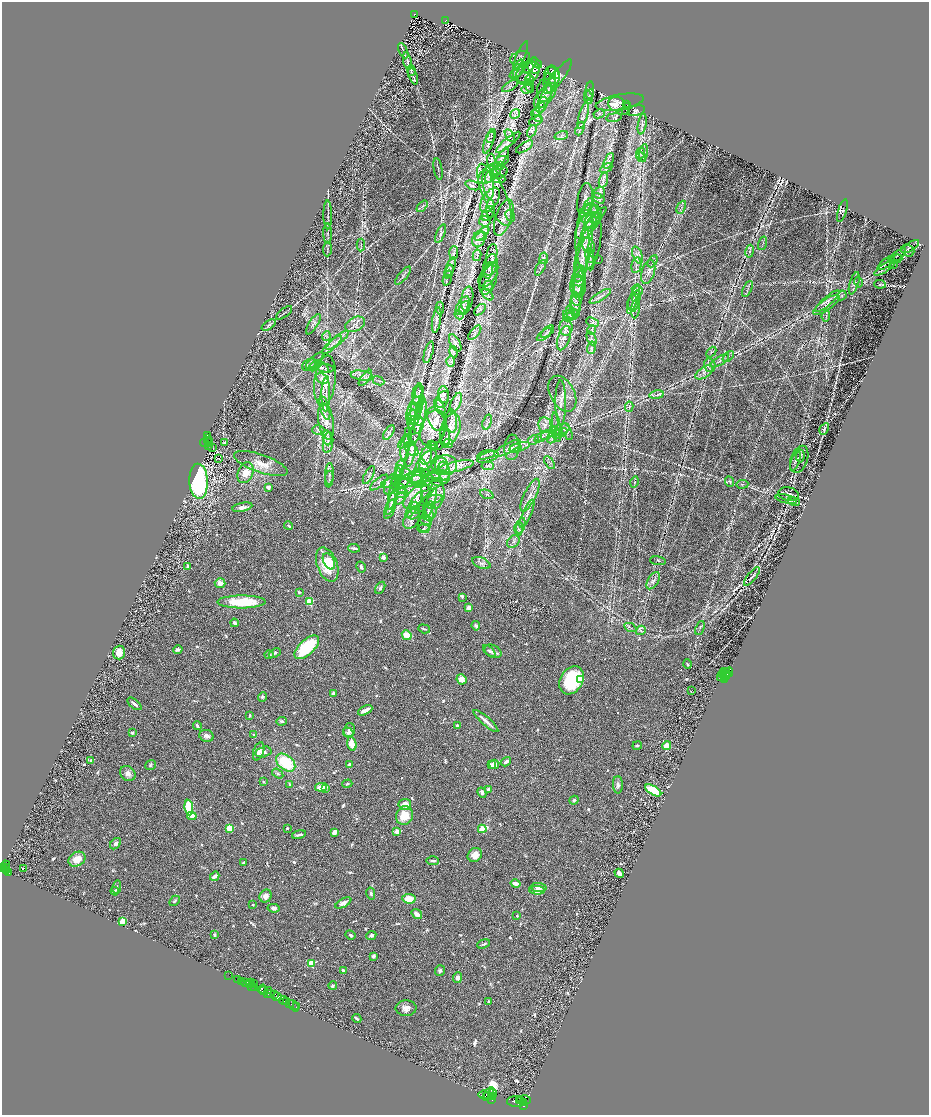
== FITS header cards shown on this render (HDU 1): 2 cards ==
NAXIS1  =                 1854
NAXIS2  =                 2225

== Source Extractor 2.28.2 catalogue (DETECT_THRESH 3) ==
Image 1854 x 2225 px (HDU 1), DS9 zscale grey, zoomed out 1/2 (1 PNG px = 2 x 2 image px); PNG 931 x 1117 px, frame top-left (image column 2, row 2225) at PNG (2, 2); each listed source drawn as its Kron ellipse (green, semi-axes under 4 px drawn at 4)
Background 0.556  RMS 0.025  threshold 0.074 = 3 sigma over >= 5 px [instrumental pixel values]
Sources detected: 1157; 63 cannot appear on this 1/2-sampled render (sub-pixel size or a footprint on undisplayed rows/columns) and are neither listed nor drawn; of the other 1094, the 500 brightest by FLUX_AUTO listed and drawn (594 fainter detections omitted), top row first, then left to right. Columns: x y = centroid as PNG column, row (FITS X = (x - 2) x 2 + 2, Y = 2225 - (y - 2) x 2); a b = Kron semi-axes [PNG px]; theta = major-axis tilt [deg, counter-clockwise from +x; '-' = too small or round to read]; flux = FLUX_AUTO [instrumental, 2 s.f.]
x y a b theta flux
415 14 2 2 - 62
446 20 3 3 - 75
403 51 8 2 -65 8.7
521 56 16 3 67 12
520 58 10 6 17 13
407 61 9 3 -77 11
536 63 6 2 -39 8.9
530 66 9 3 56 9.5
534 67 6 5 - 21
518 69 10 3 72 13
411 71 5 3 - 7.1
554 72 7 5 -51 18
517 73 8 3 32 8.6
528 73 13 9 42 31
413 76 9 2 -71 9.5
525 77 7 5 25 14
552 77 10 8 -82 21
558 77 21 5 53 42
530 80 5 4 - 10
549 83 10 6 -86 19
510 86 9 2 31 7.3
529 86 7 4 -64 7.4
527 89 5 4 - 8
545 90 11 7 86 22
590 90 8 4 85 10
548 92 21 4 70 49
589 95 6 4 63 12
545 96 15 7 49 41
588 97 6 3 -78 8.8
543 102 6 4 60 13
620 102 24 7 10 35
617 104 8 7 - 34
627 105 2 1 - 41
626 107 2 1 - 44
539 109 8 3 51 12
626 110 2 1 - 21
636 111 9 5 14 11
515 114 5 2 - 7.3
599 114 6 3 25 7.4
537 116 7 4 -50 9.4
583 116 14 3 74 14
614 117 8 3 9 8.6
536 121 7 4 20 9.9
642 124 10 3 80 13
580 129 7 3 69 8.1
532 131 6 4 63 10
510 135 7 3 -58 7.6
561 135 7 3 17 8.1
491 136 7 3 70 8.4
489 142 11 4 70 12
508 142 15 4 40 18
525 147 10 3 32 8.5
641 153 6 3 69 8.3
643 153 9 3 78 13
641 157 5 3 - 7.6
502 158 12 3 56 16
491 160 6 3 89 7.9
502 160 7 3 11 7.2
609 161 8 3 65 8.6
501 166 4 3 - 6.8
606 168 7 4 29 9.6
438 169 11 2 -80 7.2
500 172 8 6 22 15
490 173 14 7 41 43
491 176 8 4 52 23
498 179 7 3 -5 7.8
603 180 8 3 75 12
488 184 14 5 -81 41
473 185 8 4 -21 9.9
600 193 6 5 - 11
494 195 34 11 -65 69
598 198 7 4 -31 11
490 200 14 7 55 39
585 200 17 7 83 28
422 206 7 3 50 9
588 206 8 3 63 15
681 207 7 2 65 7.8
491 209 9 3 89 8.9
588 210 5 4 - 11
842 210 12 3 73 8.9
595 211 7 6 - 16
488 213 8 5 52 15
328 215 14 2 -89 12
510 216 6 3 -60 9.8
504 217 19 8 71 37
596 218 14 3 44 15
587 219 11 5 -59 31
485 221 6 5 - 11
592 222 10 7 63 33
586 226 15 8 60 53
328 234 10 2 -89 9.3
440 234 10 4 68 13
482 234 9 4 41 16
588 236 33 13 86 130
481 237 6 3 18 7.1
479 239 8 6 72 21
763 243 7 2 72 6.8
361 245 6 2 87 7.6
589 246 8 6 -68 21
910 247 10 2 33 10
327 249 7 3 87 6.9
750 251 6 3 79 9
908 251 7 5 -32 11
584 252 31 7 78 88
454 253 7 3 85 7.7
477 255 5 3 - 8
492 255 11 5 79 21
590 255 8 4 -81 14
637 255 9 4 -69 20
897 256 10 2 36 9.2
544 258 6 3 81 7.5
598 259 2 1 - 11
896 259 6 2 20 7.9
653 261 7 2 61 6.8
590 263 7 3 -88 11
886 263 10 2 37 7.8
582 264 35 5 81 78
490 265 11 6 74 29
636 265 8 5 78 14
893 265 2 1 - 30
450 267 10 3 68 9.9
540 268 8 4 60 10
885 268 12 3 34 11
488 270 8 3 77 13
449 272 7 3 68 7
580 272 6 5 - 11
648 272 12 6 74 25
488 274 14 7 57 27
403 276 11 3 51 11
579 276 10 6 79 25
447 278 8 3 73 8.2
488 280 15 7 70 38
579 281 13 7 88 31
859 282 5 4 - 9.2
854 283 11 4 73 17
880 284 6 4 -5 8.3
488 286 5 4 - 13
578 286 11 8 -88 28
747 289 8 2 64 7.3
637 290 6 4 -25 11
577 294 23 5 81 51
488 295 7 3 -47 8.8
842 295 5 4 - 6.8
600 296 12 2 33 13
636 296 6 4 74 9.5
467 299 12 6 80 17
634 299 15 3 70 25
576 301 5 3 - 8.3
827 301 15 4 41 27
633 303 8 5 87 19
575 305 13 5 -88 28
826 305 15 5 35 33
463 306 10 5 60 25
440 308 6 3 89 7.6
464 308 7 5 62 12
636 309 9 3 82 10
480 310 7 3 45 10
570 312 7 4 -77 15
284 313 9 2 37 7
572 314 6 3 32 8
459 315 5 3 - 6.7
570 315 7 3 -23 11
826 316 6 3 83 7.7
568 317 5 3 - 9
437 320 13 4 80 17
592 322 6 3 -23 7.8
313 324 12 4 58 14
355 324 10 7 27 25
269 325 8 3 33 9.7
566 327 8 6 -86 24
592 330 5 3 - 6.8
547 332 8 3 41 7.1
475 333 9 3 50 14
544 334 9 2 38 8.9
326 336 5 3 - 8.5
564 338 12 6 71 31
592 338 7 3 -64 11
338 340 14 2 40 15
455 343 9 4 -61 13
332 345 12 3 43 14
591 348 6 4 75 11
429 352 11 2 73 9.5
453 352 6 3 -75 7.1
711 352 6 4 47 8.5
728 356 6 3 45 6.8
314 360 11 3 43 11
451 361 5 2 - 6.9
720 361 10 3 31 14
310 365 8 6 26 20
710 365 7 5 -74 18
315 366 7 3 41 12
322 367 7 4 -35 16
326 368 7 4 -5 11
704 372 10 5 34 25
362 376 11 5 -8 22
322 378 7 5 -22 13
365 378 9 4 52 15
325 381 25 10 83 71
378 381 6 3 -22 6.7
419 391 6 3 69 8.2
326 394 17 2 89 18
444 394 8 5 -83 14
562 394 19 12 -61 45
657 395 7 3 11 10
418 397 11 5 -83 20
443 399 9 6 64 16
416 401 19 4 78 28
456 403 10 5 66 17
561 403 23 5 -90 42
440 407 8 4 -58 15
629 407 5 3 - 7.7
325 408 12 4 -74 25
415 409 12 7 69 29
414 414 11 7 80 29
420 415 19 5 80 41
412 419 10 4 81 14
436 419 12 7 -64 27
417 420 7 4 -12 11
452 421 11 5 -85 25
326 422 18 7 -81 52
487 422 8 2 73 7.4
418 424 23 5 73 33
545 425 8 6 -82 21
556 427 15 4 -83 21
433 428 19 12 69 57
450 429 16 9 72 51
562 429 8 5 23 16
824 429 6 3 60 7
318 430 6 5 - 11
408 431 2 2 - 16
413 431 2 1 - 6.7
555 431 5 3 - 8.6
567 432 9 4 -63 13
389 433 8 3 57 9.3
560 433 8 3 24 13
207 435 4 2 - 52
546 435 6 3 25 7
542 437 8 3 34 12
552 437 6 3 62 9.4
327 438 7 4 -84 15
207 439 3 2 - 320
446 439 9 3 81 10
208 440 2 2 - 250
533 440 5 3 - 7.4
405 441 8 2 46 7.5
408 441 6 3 85 8.7
225 442 2 1 - 52
328 442 10 5 82 20
204 443 4 2 - 1100
208 443 2 1 - 120
431 444 2 2 - 18
448 444 5 4 - 12
208 445 2 2 - 360
433 445 4 2 - 23
434 445 3 2 - 34
438 445 3 2 - 24
212 447 2 1 - 9.1
512 447 13 7 85 25
519 447 10 3 16 15
405 448 13 4 85 19
508 448 15 5 28 27
515 448 6 4 11 10
411 449 8 5 -46 14
411 454 13 3 77 11
486 455 9 3 13 9.1
426 456 9 6 76 19
800 456 6 4 86 9.5
488 457 11 4 18 15
218 458 4 2 - 7.5
799 459 14 8 70 22
426 461 14 6 49 27
795 461 10 3 70 15
549 462 7 3 -57 9.7
261 464 28 9 -19 78
440 465 9 8 - 22
446 465 11 10 - 48
456 466 18 5 13 37
488 466 6 3 -4 7
400 467 8 3 74 9.8
424 468 10 3 -70 12
444 471 9 6 -80 27
245 473 11 7 69 63
406 473 7 4 -31 9.8
329 474 11 3 88 14
369 475 10 3 62 7.8
398 475 11 4 72 16
437 476 12 6 5 23
416 477 6 5 - 12
420 478 12 9 -2 35
444 478 6 5 - 14
329 479 8 3 85 9.5
411 479 15 6 26 33
436 479 8 5 -42 12
198 481 17 9 -87 630
396 481 5 2 - 11
379 482 11 4 40 13
418 482 7 6 - 17
634 482 5 3 - 6.8
730 482 6 3 -67 7
389 483 8 4 21 18
391 484 11 6 69 24
435 484 8 3 34 7.2
742 484 6 3 3 6.8
400 485 8 3 25 15
268 487 4 3 - 25
424 487 3 2 - 8.9
394 489 21 4 77 40
401 489 5 4 - 9.8
401 493 6 5 - 17
433 493 16 12 87 51
487 494 7 3 -22 7.1
789 494 10 6 -11 22
418 495 18 7 43 47
530 495 18 6 64 38
400 499 7 4 47 14
786 499 11 4 -12 16
431 500 12 4 18 12
392 502 13 4 70 19
794 502 6 3 -16 7.2
430 504 16 4 69 23
414 505 14 5 59 33
242 507 10 4 12 25
415 508 6 5 - 12
390 509 10 4 67 13
431 510 8 5 -83 20
428 512 10 4 -78 17
414 514 7 5 34 12
527 514 15 3 65 20
412 519 11 7 58 26
426 520 6 4 -27 10
425 524 8 6 65 15
288 526 4 2 - 6.9
520 526 8 4 70 16
423 529 6 3 -3 7.1
519 529 6 4 87 12
513 542 7 5 50 15
354 548 6 2 -7 18
383 557 2 2 - 81
329 561 9 5 -63 70
658 561 8 4 -8 7.6
481 563 10 5 -22 21
327 565 18 10 -70 160
187 566 3 2 - 8.9
361 567 6 3 -59 9.4
752 576 11 3 51 14
653 581 9 5 57 17
220 583 5 5 - 37
380 588 7 4 60 14
299 592 2 2 - 19
462 597 2 2 - 10
309 601 3 3 - 230
241 602 24 6 0 220
469 607 4 3 - 31
234 623 4 3 - 14
476 626 5 3 - 13
630 627 6 2 -25 6.8
700 628 7 3 67 6.8
424 629 6 2 -17 7.2
641 630 5 4 - 10
407 635 5 4 - 66
307 647 15 7 43 300
178 649 5 3 - 17
489 651 7 4 -42 9.2
493 651 9 6 -28 22
119 652 7 6 - 52
275 653 6 3 23 11
269 655 4 4 - 11
687 664 5 3 - 7.3
723 673 5 2 - 2600
725 673 6 2 53 2400
729 673 5 2 - 1100
727 674 2 1 - 530
721 677 2 2 - 890
725 677 3 2 - 1700
461 679 5 4 - 51
580 679 3 3 - 35
725 679 2 2 - 1600
572 680 15 11 58 350
692 691 2 1 - 31
334 693 2 2 - 61
262 697 5 4 - 9.5
134 704 8 3 -40 17
365 710 8 3 27 30
250 715 3 3 - 9.1
282 721 5 3 - 11
486 721 16 2 -41 30
457 725 3 3 - 8.6
197 726 4 3 - 11
349 730 7 5 74 19
132 733 4 3 - 9.4
348 733 5 5 - 11
254 735 4 3 - 7.1
206 736 7 6 - 23
352 744 7 4 -75 65
637 746 5 3 - 8.1
667 746 5 4 - 81
259 751 9 5 71 23
263 752 8 5 14 26
91 760 3 3 - 8.6
286 762 11 7 -39 210
506 762 6 3 34 21
494 764 5 5 - 28
151 765 6 4 38 7.8
350 765 4 3 - 21
492 765 4 3 - 29
278 773 6 4 -34 10
128 774 8 7 - 27
263 782 3 3 - 7.1
289 784 4 2 - 7.8
347 784 5 3 - 8.1
618 785 9 5 -89 15
321 787 6 3 10 82
325 788 2 2 - 19
488 789 3 3 - 11
653 790 9 4 -32 160
482 793 5 4 - 13
574 800 5 4 - 7.3
405 805 6 5 - 53
189 808 8 4 -83 230
192 816 4 3 - 35
404 816 9 8 - 100
230 828 3 3 - 270
287 828 3 2 - 6.8
482 829 4 3 - 200
397 831 2 2 - 110
334 832 3 3 - 29
299 835 7 2 12 13
115 844 6 4 47 17
475 855 7 6 - 43
77 859 9 7 32 65
433 861 6 3 -2 9.4
243 863 3 3 - 8.2
6 866 5 2 - 440
6 867 3 2 - 550
2 869 3 2 - 1100
23 869 2 1 - 55
6 871 3 2 - 390
9 873 3 2 - 250
619 873 5 4 - 27
215 876 5 3 - 27
516 884 5 3 - 32
117 887 7 3 80 7.7
539 887 8 4 -4 33
537 890 8 4 -2 33
115 891 4 3 - 11
371 894 6 4 -79 11
266 896 7 6 - 27
409 899 7 4 -7 79
175 901 6 3 47 10
343 903 9 4 29 34
253 905 2 2 - 16
274 908 6 4 -10 19
417 914 5 3 - 31
517 916 2 2 - 7.9
123 921 3 2 - 230
215 935 4 3 - 12
350 935 5 4 - 8.8
371 935 5 4 - 12
484 944 7 3 17 9.2
373 956 4 4 - 11
311 963 3 3 - 250
440 970 5 5 - 12
344 971 4 3 - 17
228 975 4 1 - 37
458 978 5 4 - 25
238 979 2 2 - 230
241 981 2 1 - 700
251 982 2 1 - 18
245 983 4 3 - 110
249 984 3 1 - 57
254 984 2 1 - 250
252 986 2 1 - 38
333 986 4 3 - 16
255 987 2 1 - 470
262 989 5 3 - 760
264 991 2 2 - 320
269 991 3 2 - 600
267 994 3 2 - 240
271 994 2 2 - 550
275 994 3 2 - 880
277 997 5 2 - 940
283 1000 4 2 - 370
287 1001 2 1 - 690
489 1001 3 2 - 7
289 1004 2 2 - 590
294 1006 6 2 -51 46
296 1007 2 1 - 41
406 1008 10 8 3 33
357 1018 5 2 - 8.4
489 1093 6 3 63 4100
493 1093 4 3 - 2800
484 1095 6 4 -6 8200
487 1097 3 2 - 2900
492 1097 3 3 - 1800
492 1099 2 2 - 1600
520 1100 3 2 - 1900
524 1100 6 4 -1 4800
516 1102 9 5 -2 10000
524 1103 3 2 - 2000
523 1105 3 2 - 1800
At the frame edge (FLAGS 8, measured only in part): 1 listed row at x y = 2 869
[594 fainter detections neither listed nor drawn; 63 sub-pixel or undisplayed-footprint detections neither listed nor drawn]